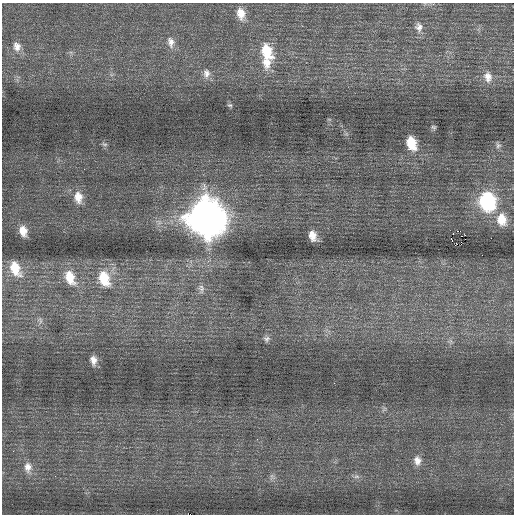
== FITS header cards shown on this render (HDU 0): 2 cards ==
NAXIS1  =                  512 / Axis length
NAXIS2  =                  512 / Axis length

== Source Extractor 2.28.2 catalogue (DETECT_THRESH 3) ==
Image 512 x 512 px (HDU 0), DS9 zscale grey, 1 PNG px = 1 image px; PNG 516 x 516 px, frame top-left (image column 1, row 512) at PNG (2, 3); no overlay
Background 0.116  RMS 0.72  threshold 2.17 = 3 sigma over >= 5 px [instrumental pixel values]
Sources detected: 39; all 39 listed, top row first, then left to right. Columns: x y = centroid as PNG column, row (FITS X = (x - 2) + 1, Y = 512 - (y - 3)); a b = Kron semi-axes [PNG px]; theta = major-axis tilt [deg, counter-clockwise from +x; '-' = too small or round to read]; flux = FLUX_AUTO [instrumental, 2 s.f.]
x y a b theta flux
241 13 12 8 -80 560
419 27 13 11 -85 320
171 42 15 9 -80 370
17 46 14 11 -76 450
267 51 21 13 -71 1500
266 63 18 13 -86 820
206 73 13 10 -89 360
488 77 16 11 -77 510
230 105 8 5 -31 90
329 119 6 3 -18 52
434 127 6 5 - 88
411 143 14 9 -73 1200
104 144 8 5 -18 99
498 145 10 7 -73 170
84 169 2 2 - 34
78 197 16 11 -82 650
487 201 15 13 -76 6000
206 218 18 16 -70 92000
502 219 15 12 -79 940
23 231 13 9 -74 590
458 231 4 2 - 550
465 235 2 2 - 750
313 236 12 8 -67 500
491 238 2 2 - 78
451 239 2 2 - 360
15 268 20 12 -66 1300
70 278 21 13 -67 1300
104 278 21 14 -69 1600
201 289 14 8 -84 310
40 320 12 7 -78 220
267 339 9 8 - 180
450 341 7 6 - 130
93 360 12 7 -81 340
334 383 3 2 - 56
384 409 8 4 45 100
417 460 14 10 -84 400
28 467 15 11 -86 470
356 476 9 6 -6 160
272 477 9 6 -75 180